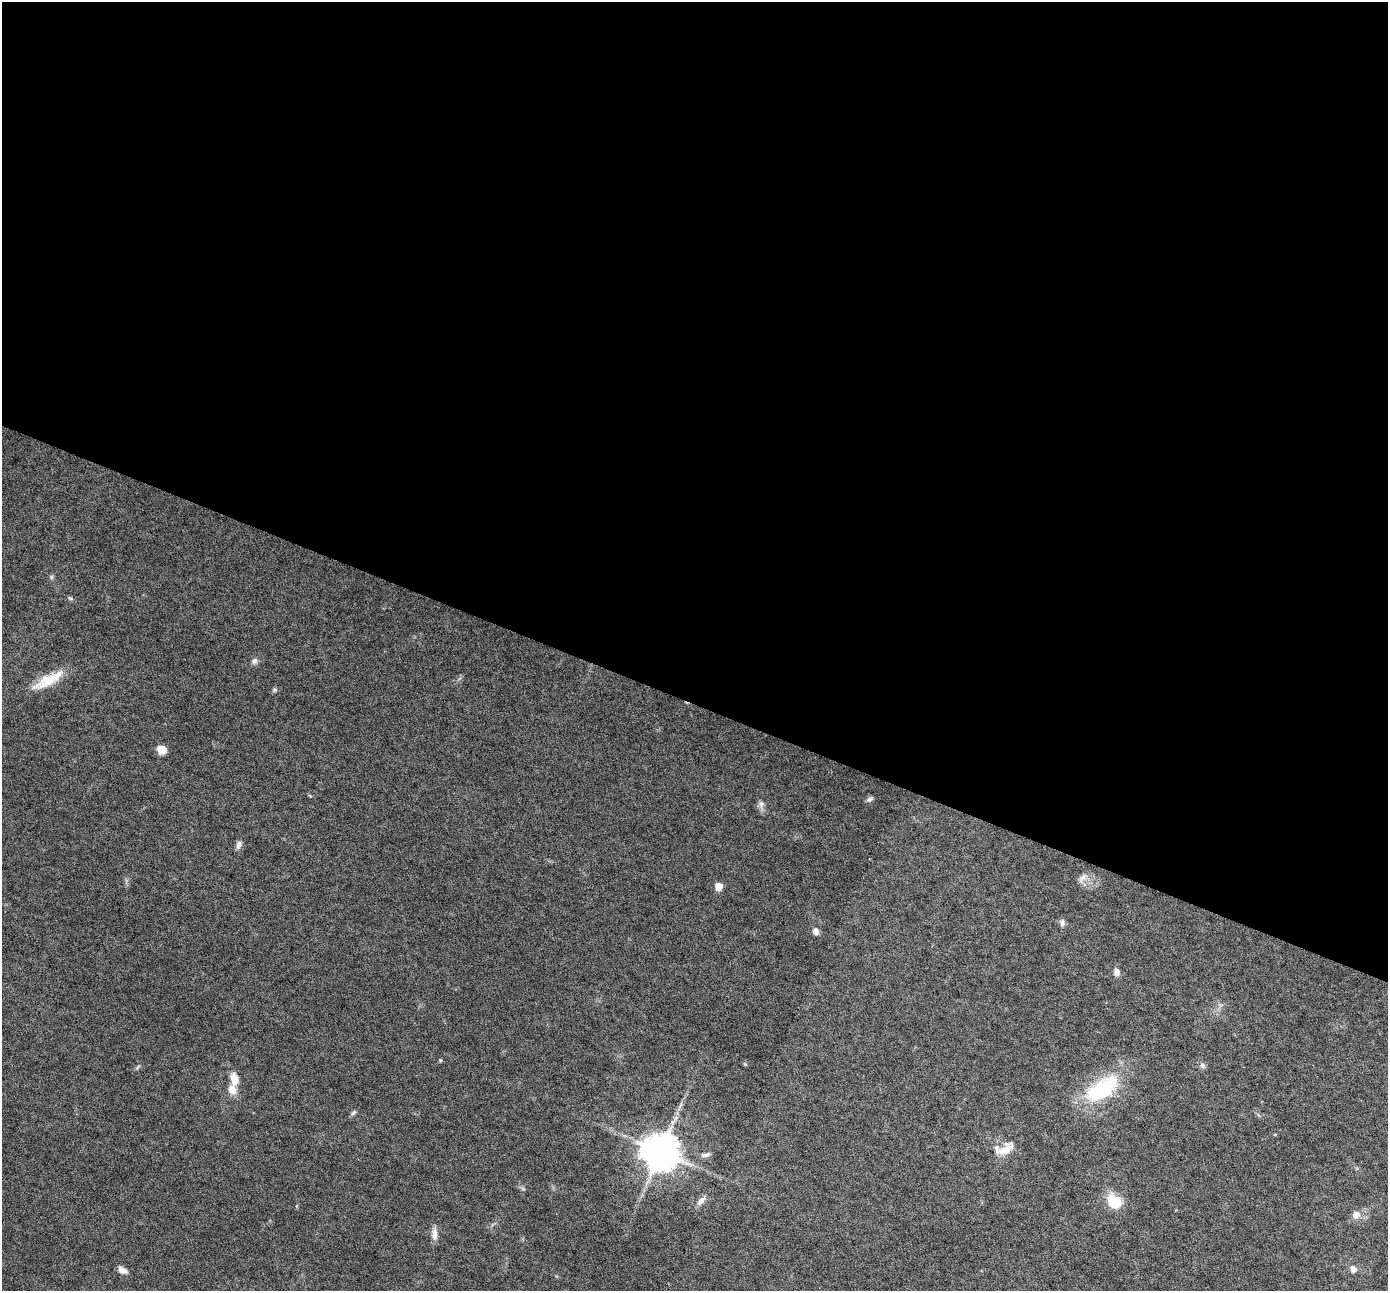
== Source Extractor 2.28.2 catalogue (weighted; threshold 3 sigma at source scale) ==
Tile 3 of 4 x 4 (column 3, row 1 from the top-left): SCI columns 2776-4161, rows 4136-5424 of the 5548 x 5559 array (HDU 1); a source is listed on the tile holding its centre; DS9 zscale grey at full resolution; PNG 1390 x 1293 px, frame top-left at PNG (2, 2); no overlay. Shown black and unused: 54% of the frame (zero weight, under 4 of 8 exposures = <1% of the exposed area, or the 3 px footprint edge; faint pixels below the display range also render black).
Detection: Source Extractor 2.28.2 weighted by HDU 2 'WHT'; one run over the whole footprint, this tile lists its part. Background 0.0825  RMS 0.0066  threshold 0.027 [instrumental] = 3 sigma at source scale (4.09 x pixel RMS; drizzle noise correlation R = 1.36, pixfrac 0.8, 0.05/0.05 arcsec/px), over >= 5 px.
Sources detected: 30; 1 inside a brighter listed object's ellipse — not listed separately; the other 29 listed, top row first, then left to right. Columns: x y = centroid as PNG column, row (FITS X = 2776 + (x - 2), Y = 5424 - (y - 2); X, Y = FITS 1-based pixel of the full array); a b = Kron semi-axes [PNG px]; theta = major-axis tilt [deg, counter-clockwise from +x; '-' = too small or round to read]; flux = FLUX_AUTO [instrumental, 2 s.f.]
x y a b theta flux
51 577 6 4 71 0.94
70 598 8 4 -35 1
254 661 8 6 57 2.2
48 680 43 12 28 16
275 690 6 6 - 1.1
162 749 6 5 - 17
869 799 9 5 31 1.6
761 804 10 6 89 2.4
239 845 10 6 73 2.5
1082 878 12 7 38 3.2
719 886 6 6 - 6.5
1062 923 10 5 -90 1.8
816 931 8 7 - 2.5
1117 972 8 7 - 3.3
440 1060 5 3 - 0.52
1202 1065 8 7 - 1.7
234 1079 14 8 -81 7.6
1102 1089 44 21 34 49
353 1113 8 5 51 1.4
1275 1134 5 3 - 0.51
1005 1150 26 12 29 9.3
661 1151 10 10 - 1800
706 1155 12 5 14 2.3
701 1201 14 7 49 3.3
1114 1201 18 13 -45 15
1356 1215 10 8 24 4.1
434 1234 16 7 -90 3.9
1353 1269 8 7 - 3.1
122 1270 11 6 -31 3.9